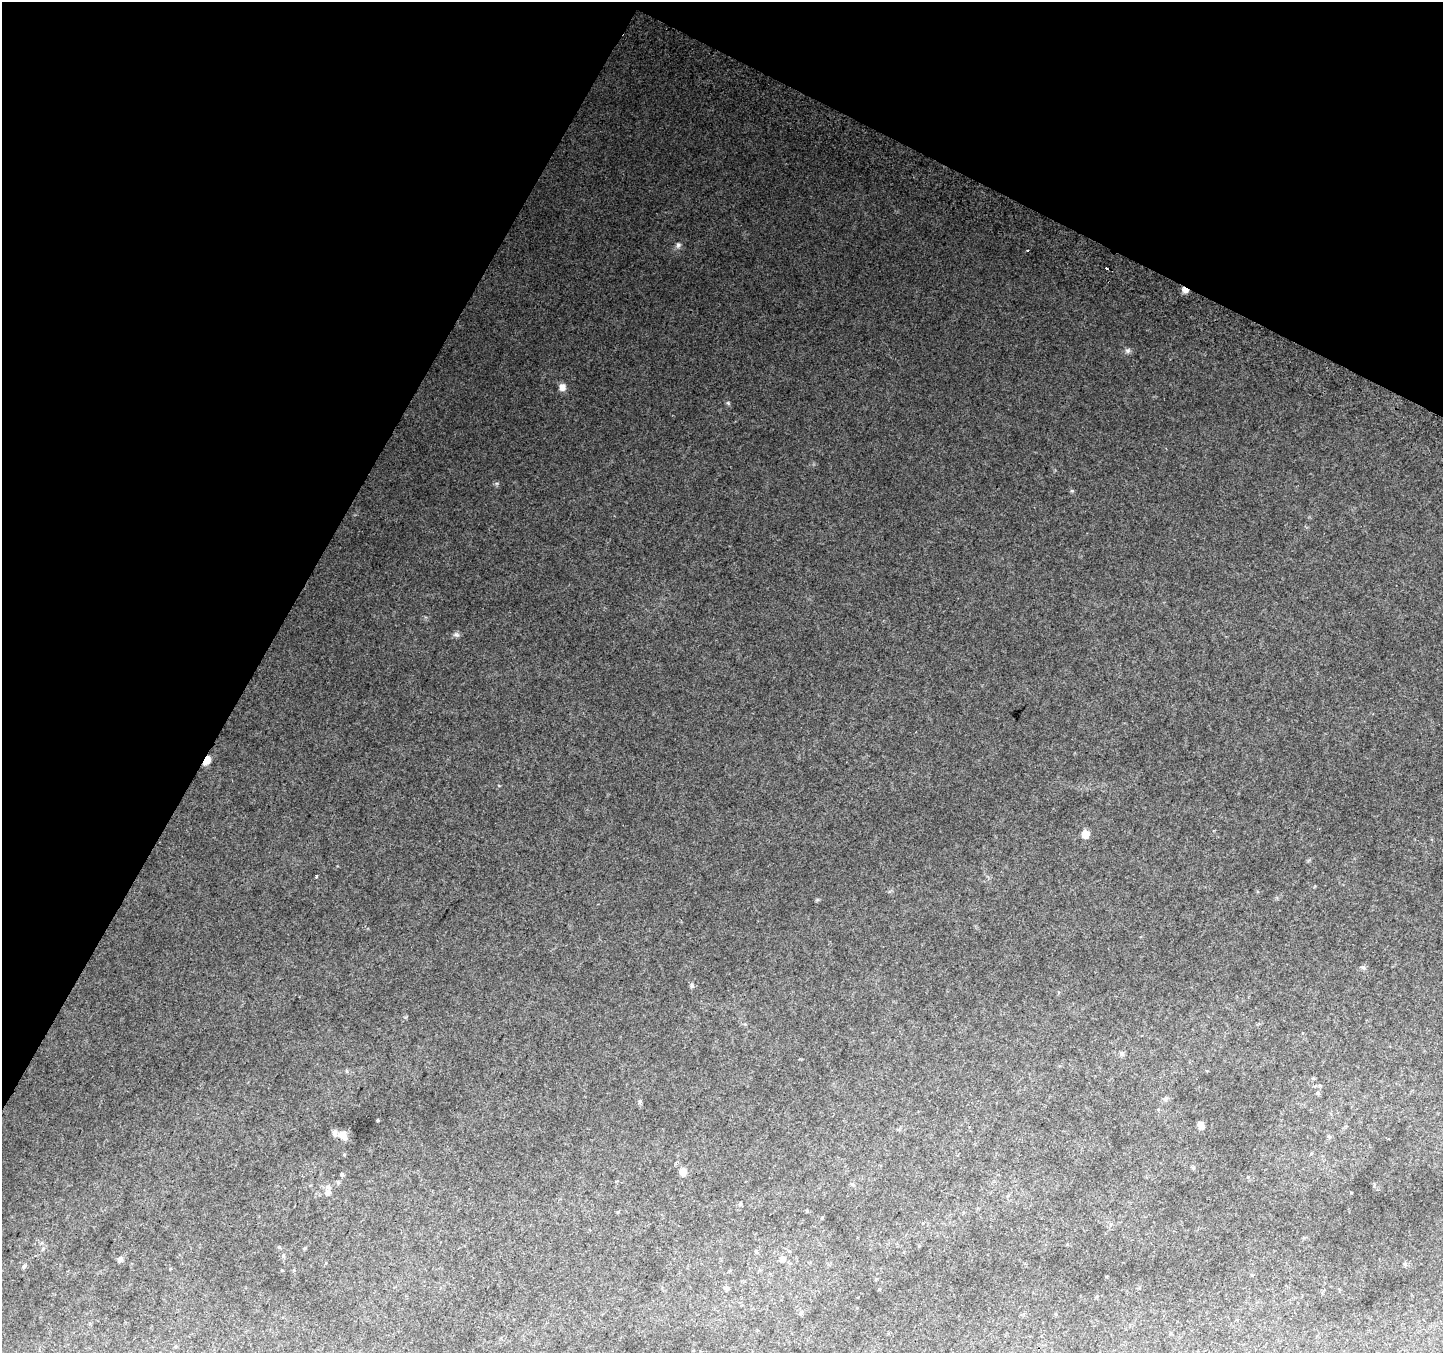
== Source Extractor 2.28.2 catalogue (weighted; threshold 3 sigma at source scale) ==
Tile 2 of 4 x 4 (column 2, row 1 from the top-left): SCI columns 1473-2913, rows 4357-5707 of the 5818 x 5945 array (HDU 1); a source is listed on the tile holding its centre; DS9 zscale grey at full resolution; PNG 1445 x 1355 px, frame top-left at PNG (2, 2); no overlay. Shown black and unused: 27% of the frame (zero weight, under 2 of 3 exposures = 2% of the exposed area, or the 3 px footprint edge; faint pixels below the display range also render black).
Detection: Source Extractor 2.28.2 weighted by HDU 2 'WHT'; one run over the whole footprint, this tile lists its part. Background 0.085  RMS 0.013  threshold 0.0563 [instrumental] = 3 sigma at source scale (4.5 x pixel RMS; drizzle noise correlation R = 1.50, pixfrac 1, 0.0396/0.0396 arcsec/px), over >= 5 px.
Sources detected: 40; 1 cosmic-ray / hot-pixel residue — not listed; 2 inside a brighter listed object's ellipse — not listed separately; the other 37 listed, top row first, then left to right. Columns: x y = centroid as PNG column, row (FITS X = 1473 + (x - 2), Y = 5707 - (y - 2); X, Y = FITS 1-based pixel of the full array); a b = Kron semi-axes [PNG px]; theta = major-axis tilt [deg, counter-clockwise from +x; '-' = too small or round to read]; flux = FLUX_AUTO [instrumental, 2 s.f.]
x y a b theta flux
678 245 7 7 - 3.2
1028 251 3 3 - 2.3
1185 290 7 5 -31 5.8
1128 351 8 6 -1 3.1
562 387 8 8 - 7.2
728 403 6 4 -45 1.6
1072 491 6 4 -41 1.5
456 635 8 6 -32 2.9
207 760 7 5 64 25
1085 834 8 7 - 12
316 876 4 3 - 1.2
1363 967 7 4 -3 2.1
692 986 7 5 -83 2.1
1122 1053 6 6 - 2.9
1320 1086 6 4 -1 1.6
1318 1093 5 5 - 2
1165 1098 6 6 - 2.8
640 1101 6 5 - 2.2
378 1120 3 3 - 1.1
1200 1125 8 6 -65 5.6
342 1135 12 9 -48 10
1329 1136 7 5 -62 2.3
683 1172 8 7 - 8.5
342 1174 5 5 - 1.7
338 1182 6 4 -19 1.6
852 1184 6 4 -42 1.7
327 1192 7 6 - 4.8
740 1204 5 4 - 1.4
279 1247 4 4 - 1.2
305 1248 6 3 45 1.3
756 1251 6 4 -58 1.6
120 1259 7 6 - 4.2
782 1259 7 7 - 5.5
1405 1264 6 4 18 1.8
24 1266 7 5 56 2.4
726 1288 6 6 - 2.2
879 1289 4 4 - 1.1
Overlapping masked pixels (flux is a lower limit): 2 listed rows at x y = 1185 290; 207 760
Unlisted compact peaks at least as high as the median listed source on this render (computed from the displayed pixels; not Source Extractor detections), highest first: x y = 497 483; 817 900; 499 786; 405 1017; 1309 860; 282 1270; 1351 1193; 283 1256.